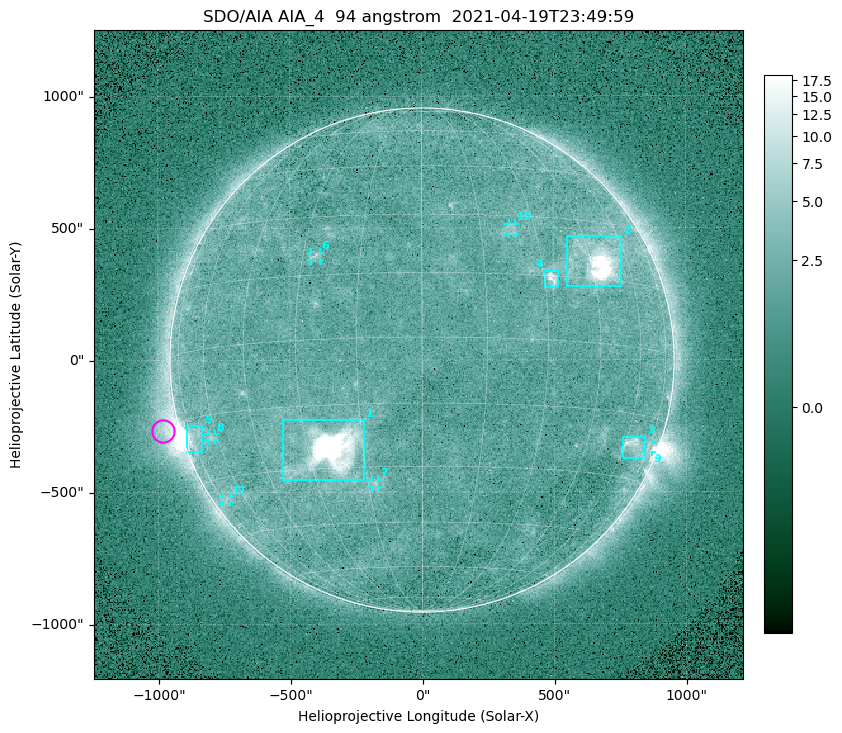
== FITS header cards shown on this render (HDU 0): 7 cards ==
TELESCOP= 'SDO/AIA '
INSTRUME= 'AIA_4   '
WAVELNTH=                   94
WAVEUNIT= 'angstrom'
DATE-OBS= '2021-04-19T23:49:59.12'
CTYPE1  = 'HPLN-TAN'
CTYPE2  = 'HPLT-TAN'

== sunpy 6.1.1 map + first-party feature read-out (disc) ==
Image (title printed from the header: SDO/AIA AIA_4  94 angstrom  2021-04-19T23:49:59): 512 x 512 px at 4.8 arcsec/px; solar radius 955 arcsec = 199 px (full disc in frame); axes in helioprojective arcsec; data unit not stated in the header (colour bar unlabelled)
Orientation: roll -0.138 deg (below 1 deg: not rotated)
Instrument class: DISC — disc imager (sunpy class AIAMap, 94 A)
Bright regions (active regions / flare kernels): reference = the median radial profile (limb darkening/brightening removed); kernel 5 px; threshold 5 sigma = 2.61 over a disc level ~1.8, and >= 1.15x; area >= 9 px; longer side >= 5 px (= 24 arcsec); searched inside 0.97 R_sun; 11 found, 11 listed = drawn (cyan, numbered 1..; 6 of them under ~33 arcsec drawn as corner ticks so the feature stays visible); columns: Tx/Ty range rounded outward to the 10 arcsec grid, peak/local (2 s.f.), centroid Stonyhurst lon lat
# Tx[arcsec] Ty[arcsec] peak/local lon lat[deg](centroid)
1 -530..-220 -460..-220 1927 -23 -26
2 550..760 280..470 36 +48 +19
3 760..850 -380..-290 4.5 +65 -22
4 460..520 270..340 6.3 +32 +14
5 -900..-830 -350..-250 6.4 -73 -19
6 -420..-380 380..410 3.1 -27 +20
7 -190..-170 -480..-450 3 -13 -34
8 -810..-780 -300..-280 3 -63 -20
9 840..870 -350..-310 2.8 +75 -22
10 330..360 470..520 2.6 +23 +26
11 -760..-730 -540..-520 2.3 -72 -35
Off-limb structures (1.02-1.3 R_sun): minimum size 50 px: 7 found; the strongest spans PA ~85..115 deg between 1.02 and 1.22 R_sun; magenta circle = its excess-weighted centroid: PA ~105 deg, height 1.06 R_sun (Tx ~-980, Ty ~-270 arcsec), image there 4.5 x the reference